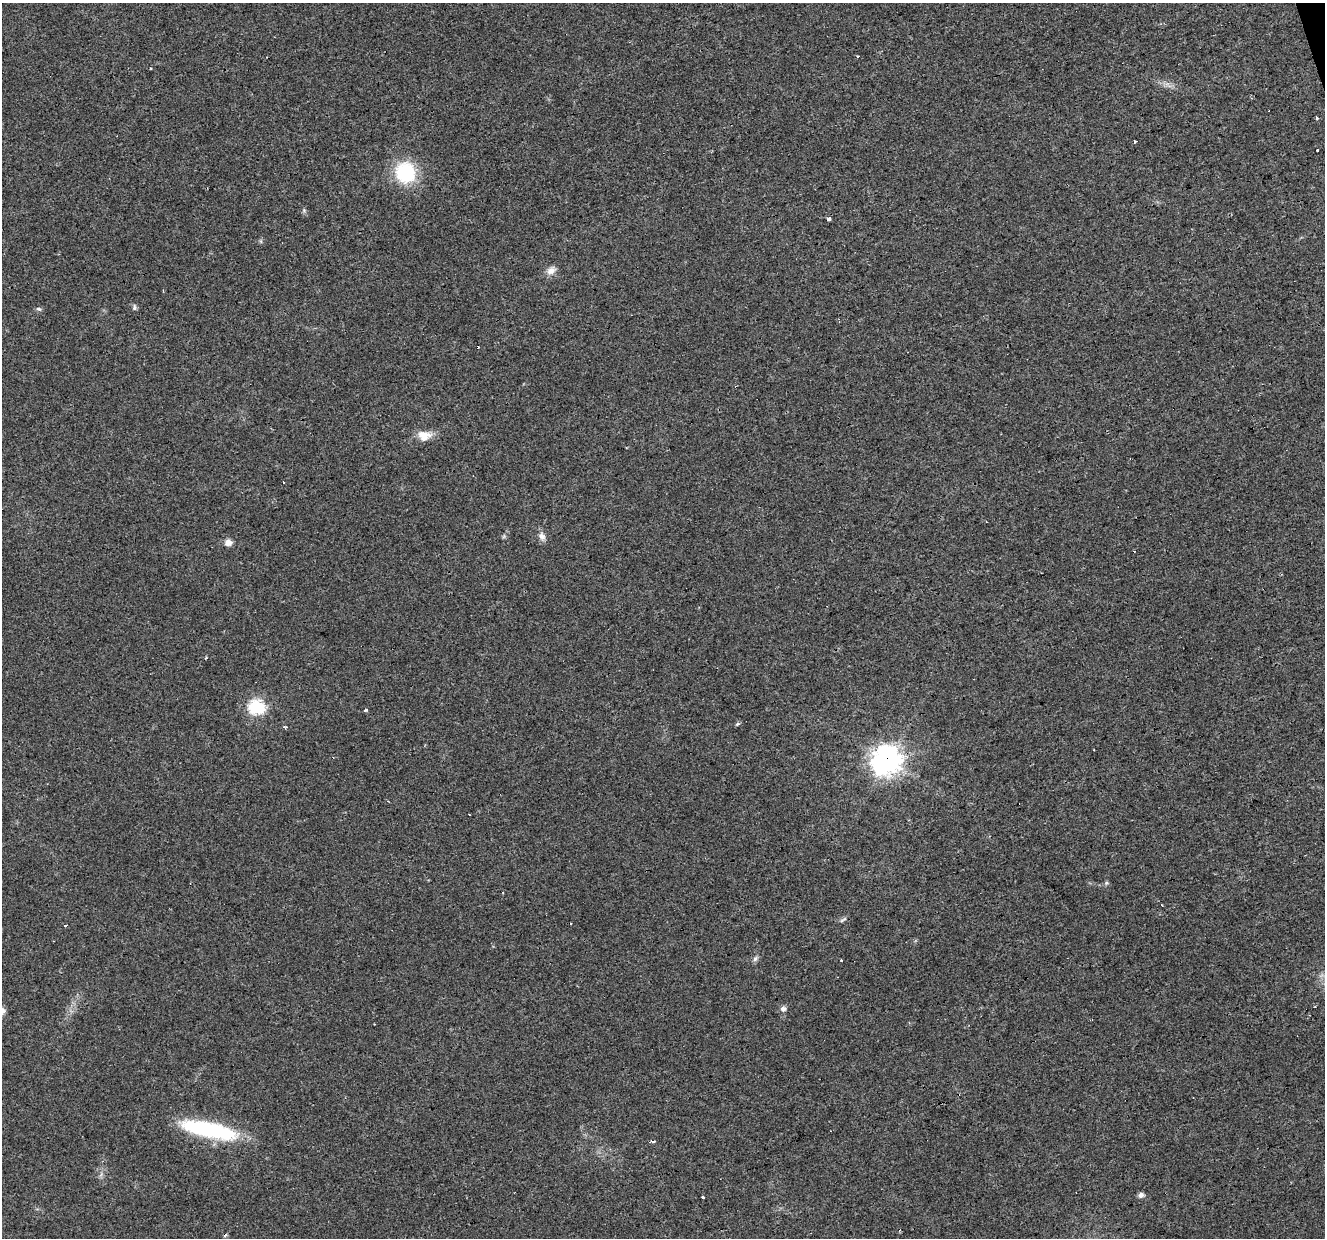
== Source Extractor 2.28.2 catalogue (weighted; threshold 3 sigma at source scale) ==
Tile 10 of 4 x 4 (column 2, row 3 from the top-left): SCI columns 1324-2646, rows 1340-2575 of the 5293 x 5105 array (HDU 1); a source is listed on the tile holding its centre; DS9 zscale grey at full resolution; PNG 1327 x 1240 px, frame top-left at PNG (2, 3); no overlay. Shown black and unused: <1% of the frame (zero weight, under 3 of 4 exposures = <1% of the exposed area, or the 3 px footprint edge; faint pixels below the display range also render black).
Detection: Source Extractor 2.28.2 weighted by HDU 2 'WHT'; one run over the whole footprint, this tile lists its part. Background 0.0222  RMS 0.0032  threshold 0.0146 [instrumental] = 3 sigma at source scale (4.5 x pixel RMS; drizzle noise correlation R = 1.50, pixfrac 1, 0.0396/0.0396 arcsec/px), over >= 5 px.
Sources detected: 40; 8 cosmic-ray / hot-pixel residue — not listed; the other 32 listed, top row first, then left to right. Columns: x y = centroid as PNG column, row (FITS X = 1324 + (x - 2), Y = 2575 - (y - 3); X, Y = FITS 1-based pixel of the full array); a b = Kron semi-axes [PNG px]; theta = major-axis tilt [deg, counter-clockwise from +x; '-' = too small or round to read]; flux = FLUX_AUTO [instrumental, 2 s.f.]
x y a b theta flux
151 69 3 2 - 0.29
1317 118 3 3 - 1.2
1135 141 3 3 - 0.78
1318 150 3 3 - 1.6
405 172 20 18 -68 21
304 210 6 5 - 0.48
828 219 3 3 - 10
551 271 13 9 40 2.1
134 307 7 6 - 0.73
39 309 7 5 -17 0.66
424 436 18 14 2 4
283 483 3 2 - 0.45
542 536 12 8 -55 1.7
228 543 9 8 - 1.9
206 658 3 3 - 0.47
257 707 8 7 - 58
366 710 4 3 - 0.56
737 724 7 4 27 0.5
285 727 5 3 - 0.9
887 760 9 9 - 430
1106 883 6 4 46 0.51
843 920 11 4 33 0.66
65 925 3 3 - 0.66
755 959 8 6 72 0.89
841 960 3 3 - 0.62
783 1009 7 6 - 1.1
2 1011 10 7 63 1.3
374 1024 2 2 - 0.23
209 1129 57 14 -12 37
652 1141 4 3 - 1.9
1141 1195 5 5 - 1.6
702 1197 3 3 - 0.75
Overlapping masked pixels (flux is a lower limit): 1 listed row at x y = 887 760
Isophote crosses this tile's border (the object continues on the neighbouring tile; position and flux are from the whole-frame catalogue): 1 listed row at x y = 2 1011